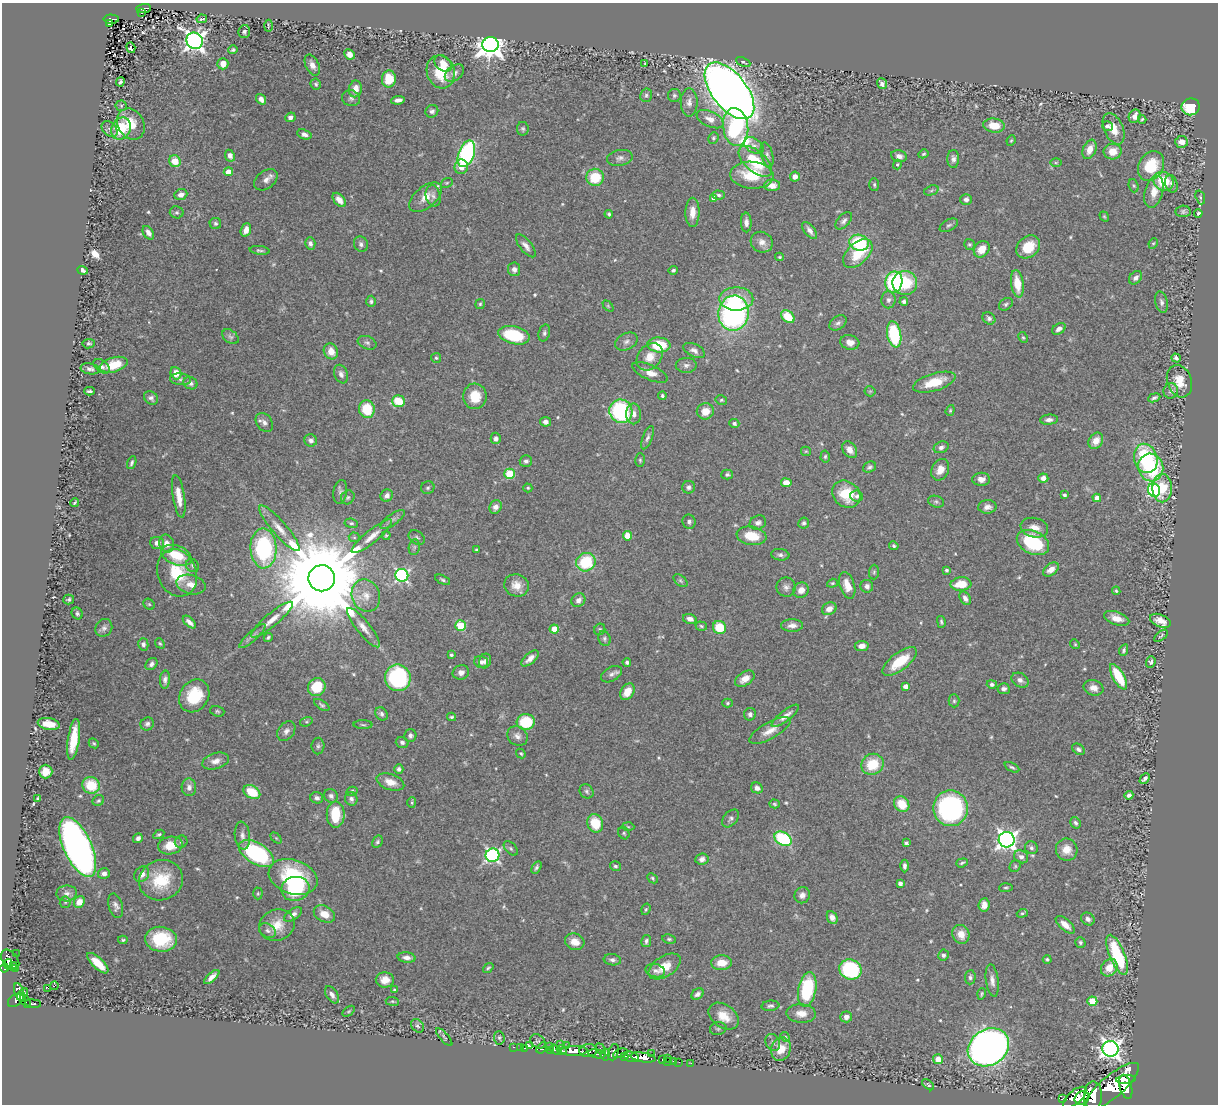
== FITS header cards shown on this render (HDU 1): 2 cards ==
NAXIS1  =                 1216
NAXIS2  =                 1102

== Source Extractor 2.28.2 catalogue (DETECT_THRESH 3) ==
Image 1216 x 1102 px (HDU 1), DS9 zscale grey, 1 PNG px = 1 image px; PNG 1220 x 1106 px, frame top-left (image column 1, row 1102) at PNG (2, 3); each listed source drawn as its Kron ellipse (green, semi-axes under 4 px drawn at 4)
Background 0.737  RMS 0.028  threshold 0.0834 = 3 sigma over >= 5 px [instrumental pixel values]
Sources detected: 564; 1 with non-positive FLUX_AUTO (blend fragments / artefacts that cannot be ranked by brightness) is neither listed nor drawn; of the other 563, the 500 brightest by FLUX_AUTO listed and drawn (63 fainter detections omitted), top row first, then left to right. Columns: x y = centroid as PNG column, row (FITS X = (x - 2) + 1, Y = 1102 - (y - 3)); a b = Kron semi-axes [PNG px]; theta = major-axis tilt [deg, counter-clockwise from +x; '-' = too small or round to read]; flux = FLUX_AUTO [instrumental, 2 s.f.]
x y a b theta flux
144 8 7 4 6 140
142 13 3 2 - 21
111 19 7 4 -1 100
202 19 5 3 - 2.9
109 24 4 2 - 36
268 26 6 2 89 2.8
244 32 6 5 - 4.6
195 41 8 8 - 1200
490 45 8 7 - 2400
131 48 6 3 -71 94
233 50 4 4 - 3.5
349 54 5 5 - 13
743 62 7 3 -25 3
443 63 10 7 -39 19
645 63 3 3 - 2.5
223 64 5 5 - 20
312 65 11 6 -64 11
441 72 17 13 -72 63
454 73 11 7 37 8.9
389 79 8 7 - 40
120 82 5 3 - 4.7
882 83 5 5 - 6.2
316 84 6 5 - 3.3
355 89 8 6 79 15
729 91 33 17 -52 3100
646 95 7 6 - 4.5
674 95 6 6 - 4.8
351 98 9 8 - 6.2
261 99 6 4 -53 10
398 100 7 4 7 8
689 102 14 8 -90 13
121 106 5 5 - 3
1191 107 9 8 - 94
432 111 7 6 - 4.9
1135 116 7 5 61 15
290 117 5 4 - 7.1
710 119 14 7 -25 17
1142 119 4 3 - 2.7
131 124 16 13 -59 37
994 125 10 7 -8 38
1107 126 5 5 - 5.4
736 127 19 12 -82 240
121 128 11 9 59 70
110 129 9 6 -44 5.1
523 129 7 6 - 3.9
1114 129 16 9 -67 28
304 134 7 5 -21 7.6
713 138 6 5 - 3.4
1011 140 5 4 - 2.3
1182 142 6 6 - 15
754 146 11 7 -34 9.7
1090 149 10 6 68 20
1113 151 9 8 - 25
466 154 14 7 69 340
923 154 5 4 - 2.9
767 155 12 5 -75 6.3
230 156 6 4 -65 13
899 156 8 6 -11 8.3
620 158 13 8 10 8.4
953 159 9 6 -89 7.7
175 161 6 5 - 34
755 161 20 10 -41 85
1056 163 6 4 0 2.5
897 165 5 4 - 2.7
1151 166 16 12 61 69
461 167 7 6 - 15
228 172 4 4 - 23
752 175 22 13 -5 61
595 177 9 8 - 58
795 177 5 5 - 11
266 180 13 8 39 12
1163 181 10 9 - 63
447 183 6 4 21 2.9
874 184 6 5 - 3.5
1171 184 9 6 -74 6.8
772 185 8 5 -1 12
1134 186 7 4 -71 3.2
931 190 7 4 21 3.5
1154 192 16 9 75 26
181 195 6 5 - 10
719 195 6 4 -5 4.5
433 196 11 7 -76 7.9
426 197 19 10 40 25
1200 197 7 4 -71 3.4
714 198 4 4 - 11
966 199 6 5 - 6.8
339 200 8 5 -48 13
1183 211 7 5 4 4.7
177 212 7 6 - 4.4
692 212 14 7 90 19
1198 213 4 3 - 3.3
609 214 4 3 - 3.6
1104 216 5 4 - 2.4
844 221 10 6 48 6.8
746 222 10 5 -88 9
215 223 6 5 - 4.3
949 225 10 5 28 4.3
246 230 7 5 69 13
810 230 10 5 -52 9.5
148 233 7 5 -57 8.8
762 242 11 10 - 13
310 243 6 5 - 6.5
859 243 10 7 -19 120
1153 243 5 4 - 2.5
361 244 8 7 - 6.3
969 244 5 5 - 3.2
526 246 14 6 -51 11
1028 247 13 10 42 46
982 249 9 7 48 25
260 250 10 3 -6 3.9
858 253 17 10 43 56
780 257 4 3 - 2.3
514 269 7 6 - 8.7
82 270 5 4 - 6.7
673 270 5 4 - 3.7
1135 278 8 5 45 7.6
894 282 10 8 78 180
905 283 12 12 - 83
1017 284 14 6 -82 43
736 299 17 11 0 45
888 300 8 7 - 6.2
371 301 6 5 - 3.9
904 301 4 4 - 4.9
1161 302 11 6 -76 6.4
480 304 5 5 - 3.1
1006 304 7 5 37 4.1
608 306 6 4 -46 2.5
733 313 18 15 81 490
788 317 8 5 -41 51
989 318 7 5 -42 4.8
838 323 9 6 35 6.1
1059 329 7 5 32 8.6
544 333 8 5 75 4.8
894 334 13 7 -80 120
514 335 16 9 -13 95
230 337 9 6 -38 5.8
1023 337 6 4 -61 2.5
626 342 12 8 26 8.7
850 342 9 7 -15 14
367 343 10 6 -21 5.7
89 344 6 4 8 3.8
659 345 11 7 -4 76
694 350 11 6 -26 8.9
331 351 8 7 - 19
650 357 15 11 50 27
436 358 5 4 - 2.8
1176 358 5 3 - 5
114 365 14 7 17 42
686 365 10 7 2 7.5
101 366 9 6 -37 7.1
90 369 9 5 -10 7
650 372 19 7 -24 20
176 373 6 5 - 25
341 374 9 6 -68 8
181 379 10 6 -5 6.5
1179 381 16 12 -72 32
934 382 22 8 17 46
190 383 7 6 - 6.3
89 391 5 3 - 4
870 391 5 5 - 2.4
1171 391 8 7 - 6.8
475 396 13 11 -83 41
662 396 4 3 - 3.1
151 398 7 6 - 6.2
1154 398 6 3 24 4.2
721 400 6 4 -13 2.9
398 401 6 6 - 53
367 409 9 8 - 63
950 410 5 4 - 2.5
621 411 12 11 - 230
705 411 8 8 - 25
634 414 10 7 -90 11
1049 420 9 5 3 7.9
264 422 10 7 -54 9.1
545 422 5 5 - 7
734 423 5 4 - 6
496 438 5 5 - 5.8
648 438 12 5 68 6
311 440 6 6 - 6.3
1096 441 8 6 55 21
941 447 7 5 21 6.5
850 450 9 6 -52 13
806 451 5 4 - 2.3
825 456 6 4 86 3.3
1146 458 15 11 -75 150
640 460 7 5 -88 3.2
526 461 6 5 - 4.9
132 463 7 4 68 4.1
870 467 7 5 30 4.8
1151 467 14 12 -72 140
940 470 11 8 64 19
509 474 5 5 - 100
727 475 6 5 - 4.5
1043 478 5 4 - 12
981 479 9 6 0 13
786 483 5 4 - 23
689 487 6 6 - 6.4
428 488 7 6 - 4.2
528 488 4 4 - 2.4
1162 488 14 9 90 46
1154 490 7 6 - 250
340 492 12 7 79 6.8
846 494 15 12 -39 59
387 495 6 6 - 8.5
1064 495 4 3 - 3.5
179 496 21 6 -81 24
857 496 6 5 - 4.7
348 497 7 6 - 4.2
1097 498 4 4 - 14
936 502 8 5 -16 4
75 503 4 2 - 2.5
495 507 7 6 - 9.8
987 507 9 6 1 9.5
392 520 15 5 35 7.4
689 522 7 6 - 5.5
351 523 7 4 -8 3.6
758 523 8 7 - 7.2
804 523 6 5 - 4.8
279 528 29 7 -49 25
1034 528 14 9 -13 18
386 535 5 4 - 2.8
372 536 25 6 39 22
627 536 5 4 - 29
751 536 15 9 -9 46
354 537 5 5 - 2.8
417 538 9 6 -34 5.2
157 543 7 6 - 11
1033 543 17 11 -25 120
167 544 9 7 -77 12
894 546 5 4 - 3.4
414 547 8 5 82 4.5
264 548 20 13 -87 230
476 550 3 3 - 2.6
176 555 16 9 -21 53
780 555 9 6 -8 6
586 562 10 9 - 95
192 565 7 6 - 4
1051 569 9 5 37 16
946 570 3 3 - 3.3
874 572 7 5 88 3.5
177 573 24 19 -69 77
402 575 6 6 - 370
322 578 13 13 - 51000
443 580 8 4 -26 3.9
680 581 8 5 -38 3.7
832 583 5 4 - 2.5
191 584 15 9 -15 18
961 584 10 6 5 39
516 585 12 11 - 21
847 585 14 7 -73 25
867 586 6 6 - 7.5
786 587 9 9 - 8.7
801 590 8 7 - 15
1116 591 4 4 - 2.6
366 596 16 14 -69 28
965 598 7 5 -58 8.1
69 599 5 5 - 3.4
578 600 7 6 - 9.2
149 604 6 5 - 3
829 609 8 6 27 15
77 613 6 5 - 4.9
1117 618 13 6 -19 19
690 619 7 5 -14 11
272 620 27 6 40 23
1160 621 11 6 -22 16
189 622 8 3 -43 8.2
941 622 6 4 -75 3.7
792 625 11 6 1 11
461 626 5 5 - 120
701 626 6 4 -19 2.9
720 627 7 6 - 55
104 628 9 8 - 6.9
363 628 24 6 -52 19
554 629 4 4 - 37
600 629 6 5 - 3.4
252 636 17 5 42 7.8
1161 636 8 3 39 2.6
268 637 4 3 - 3.2
604 639 8 6 -69 4.6
160 643 5 4 - 2.9
143 644 6 5 - 6.7
1075 644 5 4 - 2.4
862 646 7 5 8 12
1124 650 6 4 65 3.9
451 655 4 3 - 3.7
530 658 10 5 41 12
485 661 7 6 - 6.5
900 661 20 8 37 51
481 662 7 6 - 6.9
627 662 4 4 - 4.4
1151 662 6 4 70 4.8
151 664 7 5 46 7.1
461 672 8 7 - 8.5
612 674 11 7 29 7.8
1118 677 14 5 -61 79
398 678 13 12 - 230
745 679 11 6 32 19
165 680 9 5 87 6.8
1020 680 9 6 -32 8.7
992 684 5 4 - 4.1
905 686 4 4 - 12
317 687 9 8 - 60
1094 688 10 7 -18 13
1004 689 6 5 - 7.3
627 692 9 6 58 25
194 696 17 14 58 83
954 701 6 5 - 3.5
727 703 5 4 - 2.8
322 705 8 4 -33 3.8
217 711 7 5 -19 3.5
381 714 7 6 - 5.3
750 714 6 6 - 5.6
785 716 17 5 38 14
452 717 4 3 - 3.1
306 722 6 4 17 2.7
526 722 9 8 - 74
49 724 11 6 -10 27
147 724 7 6 - 5.6
363 725 9 3 -1 3.2
286 731 11 8 54 8.6
770 731 23 8 29 22
410 736 6 6 - 5.7
517 736 11 9 -36 10
74 739 20 6 81 54
402 742 6 5 - 6.5
94 743 5 4 - 2.8
318 746 8 6 89 4.3
1079 749 7 5 -32 4.7
521 754 5 4 - 2.6
216 761 14 8 15 14
872 764 11 10 - 63
1012 767 8 3 -27 3.8
399 769 5 4 - 5.5
46 772 7 6 - 24
1145 778 6 3 45 5.5
390 782 14 7 -18 22
91 785 9 8 - 59
189 787 9 7 -87 9.1
757 788 6 5 - 7.8
352 791 5 5 - 5.1
587 791 7 6 - 4.7
252 792 9 6 -30 50
1129 795 4 4 - 6.3
331 796 7 6 - 6.5
38 798 4 3 - 2.4
317 798 6 5 - 6.2
351 799 7 6 - 7.5
98 801 6 5 - 3.5
412 803 5 4 - 2.7
775 804 5 4 - 2.8
902 804 8 7 - 42
950 808 18 17 - 340
336 814 13 9 -90 74
731 818 10 7 48 5.9
595 823 9 7 -67 51
1075 823 6 5 - 4.1
628 827 6 4 -3 3
624 833 6 5 - 3
159 834 6 4 29 3.3
242 836 14 7 -83 9.6
138 838 5 4 - 6.6
276 838 6 4 -45 2.4
783 839 9 6 -32 140
1007 840 8 8 - 970
181 842 6 6 - 4.2
377 842 6 5 - 4
906 843 4 3 - 4.6
170 846 12 8 9 32
78 847 32 14 -66 1100
511 848 8 5 -46 4
1031 848 7 6 - 4.9
1067 850 11 10 - 22
256 854 19 10 -31 270
492 855 7 6 - 400
1021 857 7 6 - 7.3
702 859 7 5 6 7.8
962 863 6 3 19 2.8
615 866 5 4 - 3.6
905 866 6 4 -89 5.5
1015 866 6 5 - 3.1
536 868 7 4 59 4.2
104 874 6 5 - 9.9
142 874 8 7 - 15
293 877 25 17 -19 160
652 878 6 4 -44 3
161 880 22 20 19 78
900 883 4 4 - 7.3
1006 888 7 3 3 2.9
295 889 14 12 12 110
67 893 10 8 6 9.8
258 893 6 4 88 2.7
802 895 8 7 - 9.6
65 902 6 5 - 2.8
79 902 6 5 - 18
984 905 7 5 83 14
116 906 12 7 -74 8.9
646 909 6 4 72 2.5
1022 913 5 4 - 2.9
293 914 10 5 34 9.6
324 914 11 8 -28 21
832 917 7 5 -65 10
1088 919 7 6 - 7.2
277 925 18 15 19 36
1065 925 11 5 -42 18
268 931 9 6 -32 6.5
961 934 9 8 - 22
161 939 16 12 -5 85
669 939 7 4 -9 3.6
123 940 5 4 - 2.7
646 941 6 5 - 5.1
575 942 10 8 -18 20
1080 942 5 5 - 3.8
16 954 2 2 - 8.3
943 955 5 5 - 4.9
1117 955 21 7 -68 140
407 957 9 5 -6 9.8
1047 959 4 4 - 3.4
10 960 12 7 -55 570
612 960 8 5 -7 5.9
98 963 13 5 -43 36
722 963 10 7 2 27
8 964 5 3 - 47
13 966 4 3 - 40
664 966 18 10 32 31
5 968 4 3 - 160
488 968 6 3 38 3.1
1109 968 9 7 51 30
15 969 3 2 - 74
850 969 11 10 - 180
655 971 10 6 -14 8
212 977 9 4 42 10
970 977 7 5 86 4.7
385 980 9 7 -2 17
992 980 16 6 -83 12
54 986 4 3 - 95
48 988 3 2 - 21
807 989 17 9 79 140
394 990 4 3 - 2.5
19 992 9 4 -71 370
22 994 7 3 53 260
697 994 7 5 35 8.2
982 994 6 3 72 2.8
332 995 9 5 -57 8.9
16 1000 9 5 37 300
25 1001 8 4 -59 130
392 1001 6 4 -7 2.4
1092 1001 5 5 - 78
33 1003 8 3 -8 71
770 1006 9 5 5 5
349 1011 7 3 36 2.3
801 1013 14 9 -3 19
724 1016 17 11 -36 33
846 1017 6 5 - 9.3
417 1026 7 5 -48 4
718 1029 8 6 12 4.1
444 1037 11 3 -48 3.1
785 1037 5 4 - 2.3
499 1038 7 5 -84 3.2
538 1041 8 6 -39 3.8
773 1042 9 7 -64 5.5
561 1044 3 2 - 27
529 1045 4 3 - 47
549 1046 3 2 - 50
567 1046 3 3 - 89
513 1047 3 2 - 18
520 1047 2 2 - 10
988 1047 22 18 33 1600
524 1048 3 2 - 23
542 1048 6 4 53 210
555 1049 6 3 -39 410
601 1049 6 3 -48 170
781 1049 12 9 73 29
1111 1049 8 8 - 1000
551 1050 3 2 - 140
561 1050 5 4 - 510
574 1051 13 5 1 1600
588 1051 9 6 8 610
613 1052 8 5 71 400
620 1053 7 4 23 270
597 1054 9 4 -12 200
605 1054 6 4 84 400
651 1054 3 2 - 5.7
625 1056 3 3 - 120
632 1057 8 5 -17 1000
643 1057 12 4 -9 1300
668 1058 3 2 - 16
938 1059 5 5 - 18
662 1060 3 2 - 27
667 1061 3 2 - 13
673 1061 2 2 - 11
679 1062 2 2 - 4.8
691 1063 2 2 - 12
1126 1079 10 4 4 1200
928 1085 7 3 -40 3
1112 1087 35 11 40 5600
1126 1087 12 6 -74 2400
1093 1096 14 9 90 2500
1075 1097 14 6 41 1800
1082 1098 8 6 32 1000
1063 1099 4 3 - 91
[63 fainter detections neither listed nor drawn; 1 non-positive-flux detection neither listed nor drawn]